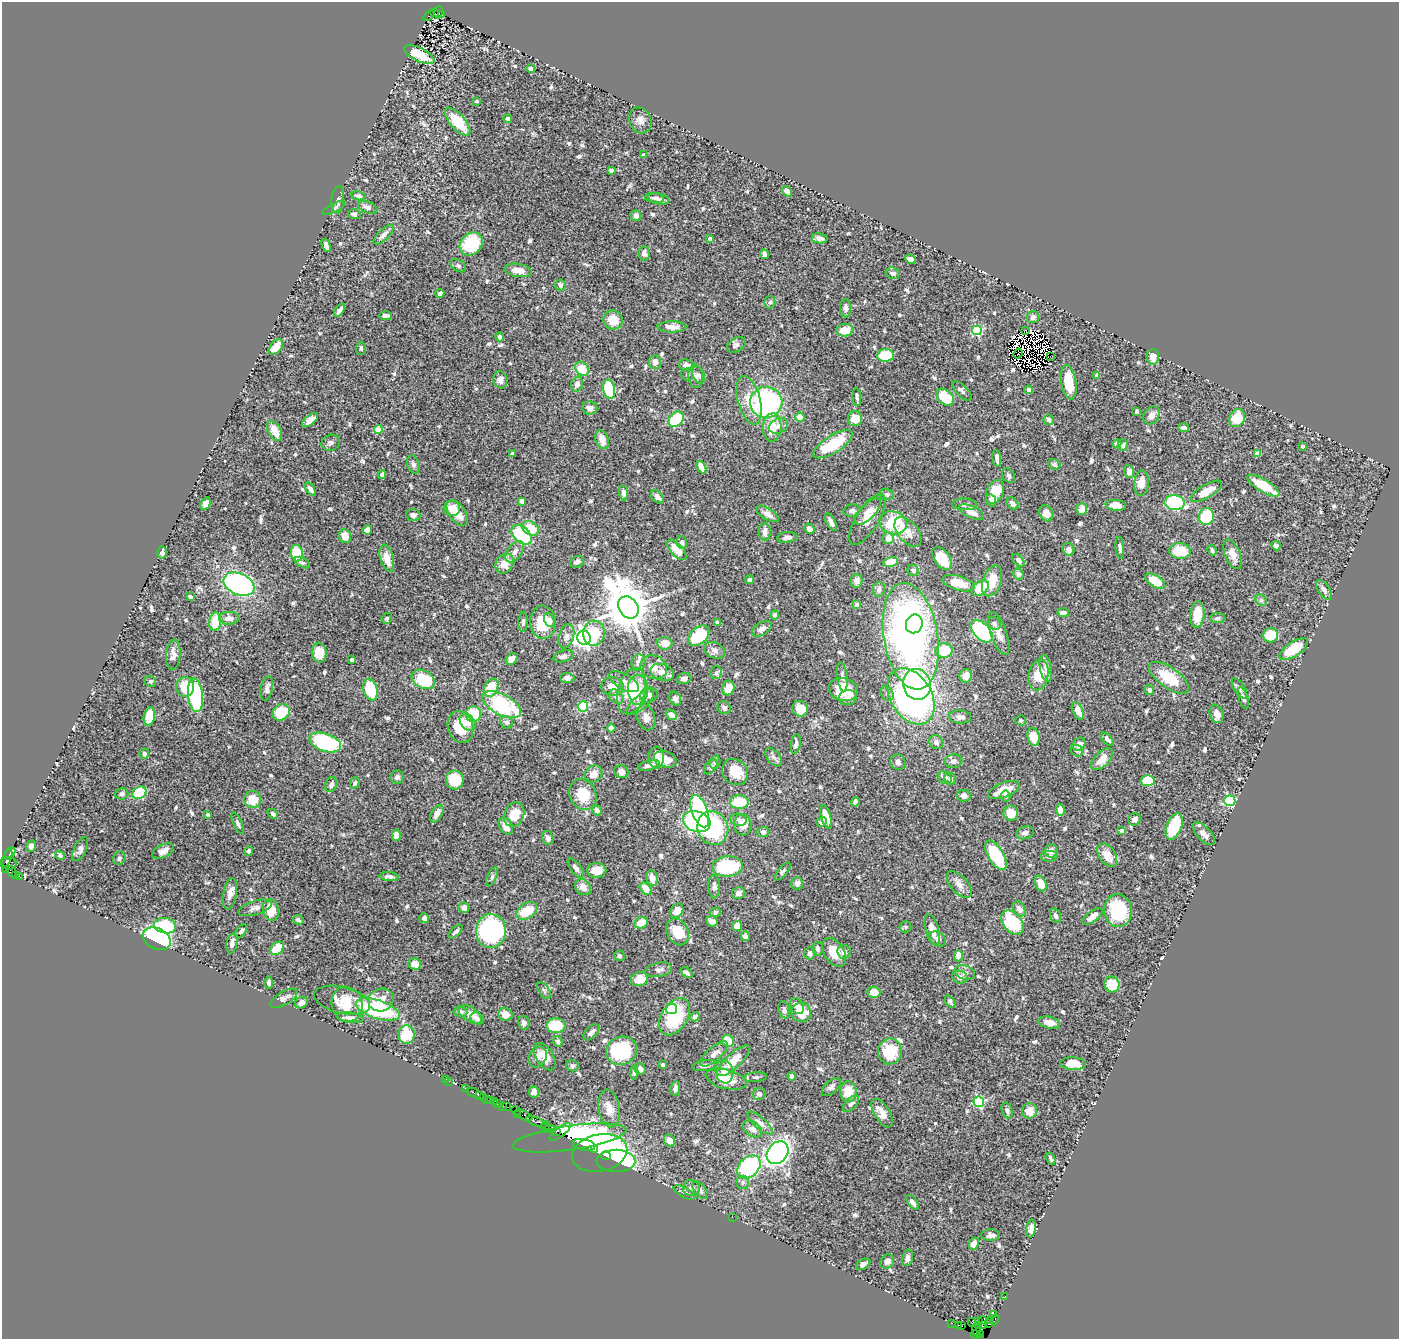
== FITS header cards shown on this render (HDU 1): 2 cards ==
NAXIS1  =                 1397
NAXIS2  =                 1337

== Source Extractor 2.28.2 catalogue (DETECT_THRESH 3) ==
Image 1397 x 1337 px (HDU 1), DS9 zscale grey, 1 PNG px = 1 image px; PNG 1401 x 1341 px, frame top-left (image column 1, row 1337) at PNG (2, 2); each listed source drawn as its Kron ellipse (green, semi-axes under 4 px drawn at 4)
Background 0.998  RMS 0.041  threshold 0.123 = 3 sigma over >= 5 px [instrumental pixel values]
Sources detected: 724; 13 with non-positive FLUX_AUTO (blend fragments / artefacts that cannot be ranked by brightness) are neither listed nor drawn; of the other 711, the 500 brightest by FLUX_AUTO listed and drawn (211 fainter detections omitted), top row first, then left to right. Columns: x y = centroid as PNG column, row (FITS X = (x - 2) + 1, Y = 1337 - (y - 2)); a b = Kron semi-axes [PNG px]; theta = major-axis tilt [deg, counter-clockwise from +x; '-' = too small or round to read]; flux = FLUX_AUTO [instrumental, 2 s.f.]
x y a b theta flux
434 12 4 3 - 180
438 12 6 3 80 29
442 14 3 3 - 31
429 16 6 3 34 290
419 54 17 6 -26 73
531 68 4 4 - 11
477 101 3 3 - 6.3
508 119 4 3 - 8.4
640 120 13 11 -60 16
458 122 17 7 -49 87
643 155 4 3 - 8
611 171 4 3 - 6.1
787 191 6 4 -57 14
358 196 7 4 -12 7
654 198 10 5 -7 7.9
659 199 11 5 -13 8.9
338 200 14 6 84 11
367 207 10 5 -21 11
334 208 13 4 27 7.5
354 214 6 5 - 7.4
636 216 5 5 - 13
384 235 13 5 44 15
820 238 8 5 -9 9.6
710 239 4 4 - 15
471 244 12 10 47 140
326 245 7 4 -71 13
644 253 7 5 -88 13
764 254 5 4 - 10
910 259 5 4 - 16
458 266 8 5 -32 6.3
518 270 14 6 -8 26
893 273 7 5 -17 9
560 285 5 5 - 8.9
440 293 4 4 - 8.4
770 302 6 5 - 6
846 308 9 5 -90 8.7
340 310 7 3 55 11
385 316 6 4 -2 8.6
1033 317 6 6 - 10
613 320 10 9 - 45
672 327 14 5 0 21
845 330 8 6 6 42
977 330 5 5 - 230
1025 330 4 3 - 39
500 337 4 4 - 8.3
736 345 10 7 31 8.5
276 347 9 5 51 34
361 348 6 5 - 6.8
1018 354 5 2 - 7.8
885 355 8 6 6 99
1050 356 2 2 - 6.8
1153 357 7 6 - 31
655 362 7 6 - 18
687 365 8 5 -10 20
582 369 8 6 -47 62
687 375 6 6 - 6.5
699 375 9 5 -65 8.4
1097 375 4 3 - 17
696 377 11 7 -81 13
500 380 9 7 -75 15
1069 382 17 7 -80 70
577 384 7 5 73 12
609 389 10 6 -77 150
1029 390 4 4 - 11
962 391 12 5 -45 8.4
857 397 9 4 -86 7.1
945 397 10 7 -41 86
749 400 25 11 -76 53
766 402 16 15 - 480
590 408 8 6 -6 14
1137 412 4 3 - 14
1151 415 10 7 57 15
800 417 4 4 - 32
1237 418 9 7 62 85
676 419 8 6 47 120
855 419 7 7 - 34
310 420 9 5 38 21
1049 420 5 5 - 11
779 426 10 7 27 14
772 427 14 9 86 55
1184 428 5 3 - 6.7
378 430 4 4 - 67
275 431 11 6 -62 39
602 440 10 6 -70 29
331 443 9 8 - 8.8
833 444 22 8 32 120
1117 444 4 4 - 19
1123 445 6 5 - 7.7
1302 446 4 3 - 5.9
512 454 3 3 - 6.6
1258 454 4 4 - 32
997 458 8 3 -81 13
413 465 9 6 -73 8.7
1054 465 6 5 - 6.2
701 467 7 4 -62 35
1129 471 6 5 - 14
382 475 4 4 - 7.7
1009 476 8 5 -57 6.2
1141 483 13 7 84 27
1263 486 18 6 -31 71
310 489 7 4 -57 11
1206 491 17 7 30 41
995 492 12 8 64 60
623 493 7 4 -83 10
887 494 7 5 -1 6.7
657 497 7 5 -47 11
522 501 4 4 - 13
991 501 6 5 - 9.5
206 503 6 4 62 10
1013 503 7 5 -46 12
1175 503 10 7 -5 230
965 504 12 6 -2 12
1116 505 10 5 -6 23
452 508 8 8 - 32
1082 509 6 5 - 26
852 510 8 6 9 9.5
868 512 17 7 46 25
971 512 13 6 -24 20
457 513 14 8 -54 44
1046 513 8 6 -59 19
767 514 13 5 -31 17
413 515 7 6 - 11
1206 517 8 7 - 110
867 519 29 11 58 51
831 522 9 4 -60 15
893 523 14 11 -16 150
530 528 9 6 -33 59
809 529 6 5 - 16
367 530 5 4 - 11
765 532 9 6 -89 19
908 532 17 10 -50 25
522 535 12 7 -41 150
345 536 7 6 - 37
787 537 10 5 6 12
888 538 6 5 - 23
682 542 6 5 - 13
1276 546 5 4 - 8.2
1120 548 11 4 -85 7.8
1069 549 6 5 - 12
677 550 12 6 -47 41
1212 550 5 4 - 6.2
1180 551 11 8 -6 81
162 552 6 5 - 10
515 552 12 7 54 17
297 553 8 6 -80 76
1232 554 16 7 -68 26
387 558 14 6 -74 35
942 559 13 7 -53 68
1018 560 7 4 -49 8.6
577 562 7 5 26 8.6
891 562 7 5 11 63
302 563 8 4 -31 6.7
504 563 10 8 55 37
913 570 6 5 - 5.9
1018 574 6 5 - 9.9
749 580 4 4 - 7.2
856 581 7 6 - 15
992 581 16 9 71 55
1155 581 11 6 -31 56
958 583 16 7 -16 39
239 584 16 10 -24 540
980 588 10 6 39 71
879 589 7 6 - 12
1324 590 11 6 -55 11
190 597 4 3 - 13
1261 600 6 5 - 5.9
857 605 4 4 - 16
628 607 12 9 -54 14000
1063 613 6 3 -4 9.6
1197 614 13 7 84 54
775 615 4 4 - 7
229 618 10 6 3 21
387 618 6 5 - 6.5
1218 618 7 5 6 8.3
549 620 7 4 -64 13
215 622 9 6 82 66
523 622 10 4 86 6.6
543 622 16 13 -86 92
717 622 4 4 - 19
994 623 7 6 - 7.8
914 624 9 8 - 86
762 629 11 6 32 14
982 631 14 7 -47 370
594 633 12 11 - 97
999 633 22 8 -70 26
1270 635 7 7 - 100
566 636 12 7 74 15
699 636 12 8 42 110
911 636 54 27 -81 1100
584 638 7 6 - 1200
665 643 7 6 - 26
1294 649 16 7 33 89
715 650 11 8 -24 13
944 650 8 7 - 90
319 653 10 7 -88 38
173 654 15 7 85 16
564 656 10 5 16 11
512 659 7 5 46 14
352 660 4 3 - 5.9
639 663 8 7 - 14
654 667 14 11 -24 24
1046 668 13 6 -79 17
662 672 12 8 -19 26
716 673 6 6 - 6
1039 675 15 9 78 70
966 676 7 6 - 28
842 677 15 5 -82 11
567 678 7 5 -3 10
684 678 7 5 22 12
1169 678 23 10 -35 93
423 679 12 8 -29 99
150 681 6 5 - 5.8
624 682 16 7 -30 19
917 684 15 14 - 360
612 686 11 9 -9 44
185 687 10 9 - 51
267 688 12 6 78 12
491 688 9 6 63 71
728 688 7 6 - 33
1240 688 12 5 -56 7.5
843 689 15 11 -13 89
370 690 11 7 -73 130
638 690 15 10 -89 67
1149 690 5 4 - 6.3
631 691 24 13 76 100
887 693 8 6 -57 8.1
195 695 17 7 -84 270
649 695 9 7 20 13
911 696 30 20 -59 920
616 697 8 6 -41 14
848 697 9 7 12 12
675 698 7 5 -60 12
1243 698 11 4 -72 8.3
641 702 17 7 42 20
501 705 21 10 -28 230
583 706 5 5 - 160
724 708 7 6 - 7.8
800 709 8 7 - 39
1078 711 9 5 -64 18
281 712 9 7 41 84
473 714 8 7 - 97
1217 714 9 6 -71 20
671 715 6 4 -42 18
149 716 9 5 80 53
646 717 13 9 -74 17
960 717 11 6 -5 14
1021 720 5 5 - 6.1
468 722 10 6 -52 23
507 722 6 6 - 7.1
460 727 16 12 -73 80
611 728 4 4 - 12
1033 737 9 6 -79 43
1107 739 8 4 -44 11
325 742 16 9 -19 260
936 742 7 6 - 11
796 744 10 4 79 7.8
1079 744 7 6 - 18
1077 751 6 5 - 5.8
144 754 5 4 - 9.1
774 757 10 6 -52 10
656 758 11 7 -89 30
665 759 11 8 -18 28
1102 759 14 7 45 26
953 761 9 6 10 12
715 762 7 5 73 6
898 762 8 7 - 11
649 765 11 4 16 14
711 767 8 5 52 6.6
621 772 7 6 - 15
735 772 14 12 -46 64
594 774 9 8 - 22
397 777 6 6 - 8
945 777 7 6 - 16
950 779 6 5 - 8.5
455 780 9 9 - 96
1148 781 7 5 4 93
355 783 5 4 - 7.1
331 785 8 5 68 11
1004 790 16 7 20 50
139 793 7 5 33 130
122 794 6 5 - 7.1
583 794 16 13 -63 73
964 796 7 6 - 12
1006 796 5 5 - 6.1
253 799 8 8 - 57
1230 801 5 5 - 340
739 802 9 6 0 95
855 802 5 4 - 9.1
597 810 5 4 - 13
1060 810 6 4 -85 18
700 811 17 8 -70 300
1011 813 8 7 - 34
273 814 6 4 -45 6.9
437 814 10 5 60 20
208 815 3 3 - 8.4
514 815 12 9 67 59
826 817 12 5 -73 38
1134 819 6 6 - 16
738 820 8 6 -15 8.9
697 821 14 10 -18 250
821 822 5 5 - 7.2
238 823 11 4 -64 8.1
743 825 10 8 -85 29
506 826 9 6 -59 29
1174 826 14 7 69 110
713 828 17 15 -71 240
1122 831 4 4 - 17
763 832 6 5 - 12
1025 833 9 6 17 9.5
1204 834 14 6 -46 16
396 835 5 4 - 16
548 838 7 5 -75 14
31 846 6 4 70 12
80 849 13 6 65 9.9
163 851 12 6 26 16
249 851 4 4 - 7.9
1051 851 7 6 - 17
10 853 7 4 52 180
996 855 16 8 -59 150
1107 855 13 8 -56 33
60 856 5 4 - 7.3
1049 856 8 5 3 9.6
7 858 9 3 66 160
119 858 7 6 - 6.4
8 863 8 6 -3 210
728 866 15 10 5 190
576 868 11 5 -54 10
6 870 4 3 - 120
597 870 10 7 0 30
783 871 11 4 50 6.1
11 872 6 4 -47 47
15 875 3 3 - 30
389 876 9 4 -7 9.1
20 877 3 2 - 370
492 877 10 4 64 6.9
652 878 8 5 -77 18
797 883 6 6 - 13
1041 883 8 5 -67 38
959 885 16 8 -49 19
583 887 9 7 -43 22
714 887 11 6 -88 12
646 889 7 5 -47 31
739 893 7 6 - 11
230 894 16 7 80 17
255 908 17 7 17 13
464 908 5 5 - 12
1019 909 8 6 -51 13
271 910 11 8 -77 45
1118 910 16 13 -85 130
527 911 11 7 33 66
677 911 8 6 57 24
715 912 5 4 - 7.2
1055 916 8 5 -68 10
1092 916 12 5 37 17
424 918 5 5 - 10
298 920 5 4 - 7.3
712 922 6 5 - 15
1012 922 14 9 -49 150
641 923 7 5 24 38
165 926 11 7 -9 150
737 926 5 5 - 31
905 927 6 5 - 5.8
932 930 16 6 -74 27
241 931 8 4 54 6.8
491 931 17 15 87 380
456 932 9 3 44 6.3
677 932 14 10 -64 63
745 936 5 4 - 10
157 939 14 10 -27 450
938 939 9 6 -35 11
232 943 10 5 79 17
277 948 8 5 38 57
818 949 7 5 -88 7.8
834 952 16 10 -59 46
844 952 7 6 - 14
810 953 6 5 - 11
619 956 5 5 - 7.4
958 956 6 4 90 28
415 964 6 5 - 25
659 970 13 7 11 11
965 972 10 7 -17 13
686 973 6 4 -38 9.2
960 977 8 6 -15 16
640 979 8 7 - 31
269 983 6 4 90 7.8
1112 984 8 7 - 65
544 991 9 5 -57 6.1
874 992 6 5 - 31
284 998 15 6 30 12
342 1000 29 13 -13 38
381 1000 13 11 21 33
950 1001 7 4 -57 6.6
301 1003 7 5 30 14
347 1004 17 15 -73 83
797 1006 8 6 -59 15
672 1009 6 5 - 150
378 1010 23 9 -18 330
784 1010 9 5 -71 6.3
460 1012 7 5 -5 7.4
801 1012 10 9 - 73
470 1014 13 7 -35 22
505 1014 7 6 - 25
675 1017 20 13 57 140
695 1017 5 4 - 8.4
350 1018 13 5 -7 12
477 1018 7 5 -32 11
524 1023 7 5 -80 12
1049 1023 11 5 -13 22
556 1025 10 7 -1 95
591 1032 10 5 46 12
407 1035 9 8 - 100
558 1041 5 4 - 6.8
728 1041 6 5 - 94
621 1051 15 14 - 200
890 1051 13 12 - 93
714 1054 17 7 42 19
545 1056 15 8 -57 29
538 1057 11 8 61 16
733 1061 21 7 43 47
1073 1064 13 6 -4 32
663 1065 3 3 - 8.2
572 1066 6 5 - 6.5
705 1066 13 5 8 12
640 1069 6 5 - 14
634 1072 7 4 89 6.4
724 1072 12 8 -80 31
791 1076 4 4 - 9.9
755 1077 12 5 5 6.9
446 1079 3 2 - 27
726 1079 21 9 -14 50
449 1081 2 2 - 11
831 1087 12 6 43 9.3
466 1088 3 3 - 110
675 1088 7 4 79 9.5
534 1092 6 5 - 15
848 1092 10 8 -88 51
475 1093 9 3 -25 150
759 1094 6 6 - 9.9
480 1095 2 2 - 55
483 1097 2 2 - 63
487 1099 3 2 - 48
490 1100 3 2 - 190
495 1101 4 3 - 190
979 1102 5 5 - 250
498 1104 3 3 - 85
851 1104 10 5 46 9.7
502 1106 4 2 - 120
506 1107 3 3 - 110
609 1108 19 10 -81 32
516 1111 5 2 - 77
1007 1111 8 5 -71 8.3
1029 1111 8 7 - 32
882 1113 16 7 -58 27
518 1114 2 2 - 54
524 1115 9 3 -24 250
537 1122 11 3 -19 550
760 1123 16 6 -42 15
545 1126 5 3 - 130
548 1128 7 3 -18 70
552 1129 3 2 - 92
752 1129 10 7 -34 18
556 1131 3 2 - 59
560 1132 13 4 37 46
570 1138 57 12 8 370
669 1140 6 5 - 17
584 1145 11 5 -12 880
594 1150 4 3 - 270
600 1153 28 18 12 720
778 1153 12 9 50 940
606 1156 5 3 - 180
1051 1159 6 3 -58 6.2
616 1161 19 11 -1 150
749 1167 13 9 44 270
743 1182 7 6 - 7.6
691 1188 8 8 - 15
700 1190 10 5 -51 9.4
684 1192 12 5 -28 8.2
912 1202 8 4 -55 11
732 1217 2 2 - 11
1031 1228 9 5 81 16
990 1235 9 6 0 13
974 1244 6 4 65 17
908 1258 8 5 79 11
887 1261 8 6 50 13
863 1264 8 4 32 12
1005 1296 2 2 - 14
994 1315 4 2 - 18
995 1319 5 2 - 100
990 1320 2 2 - 47
979 1321 2 2 - 46
972 1322 4 2 - 32
983 1322 6 4 90 110
951 1323 3 2 - 36
988 1324 3 2 - 14
958 1325 3 2 - 75
961 1326 3 2 - 110
979 1326 4 2 - 34
976 1330 6 3 -81 36
976 1335 5 3 - 70
981 1335 2 2 - 6.5
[211 fainter detections neither listed nor drawn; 13 non-positive-flux detections neither listed nor drawn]